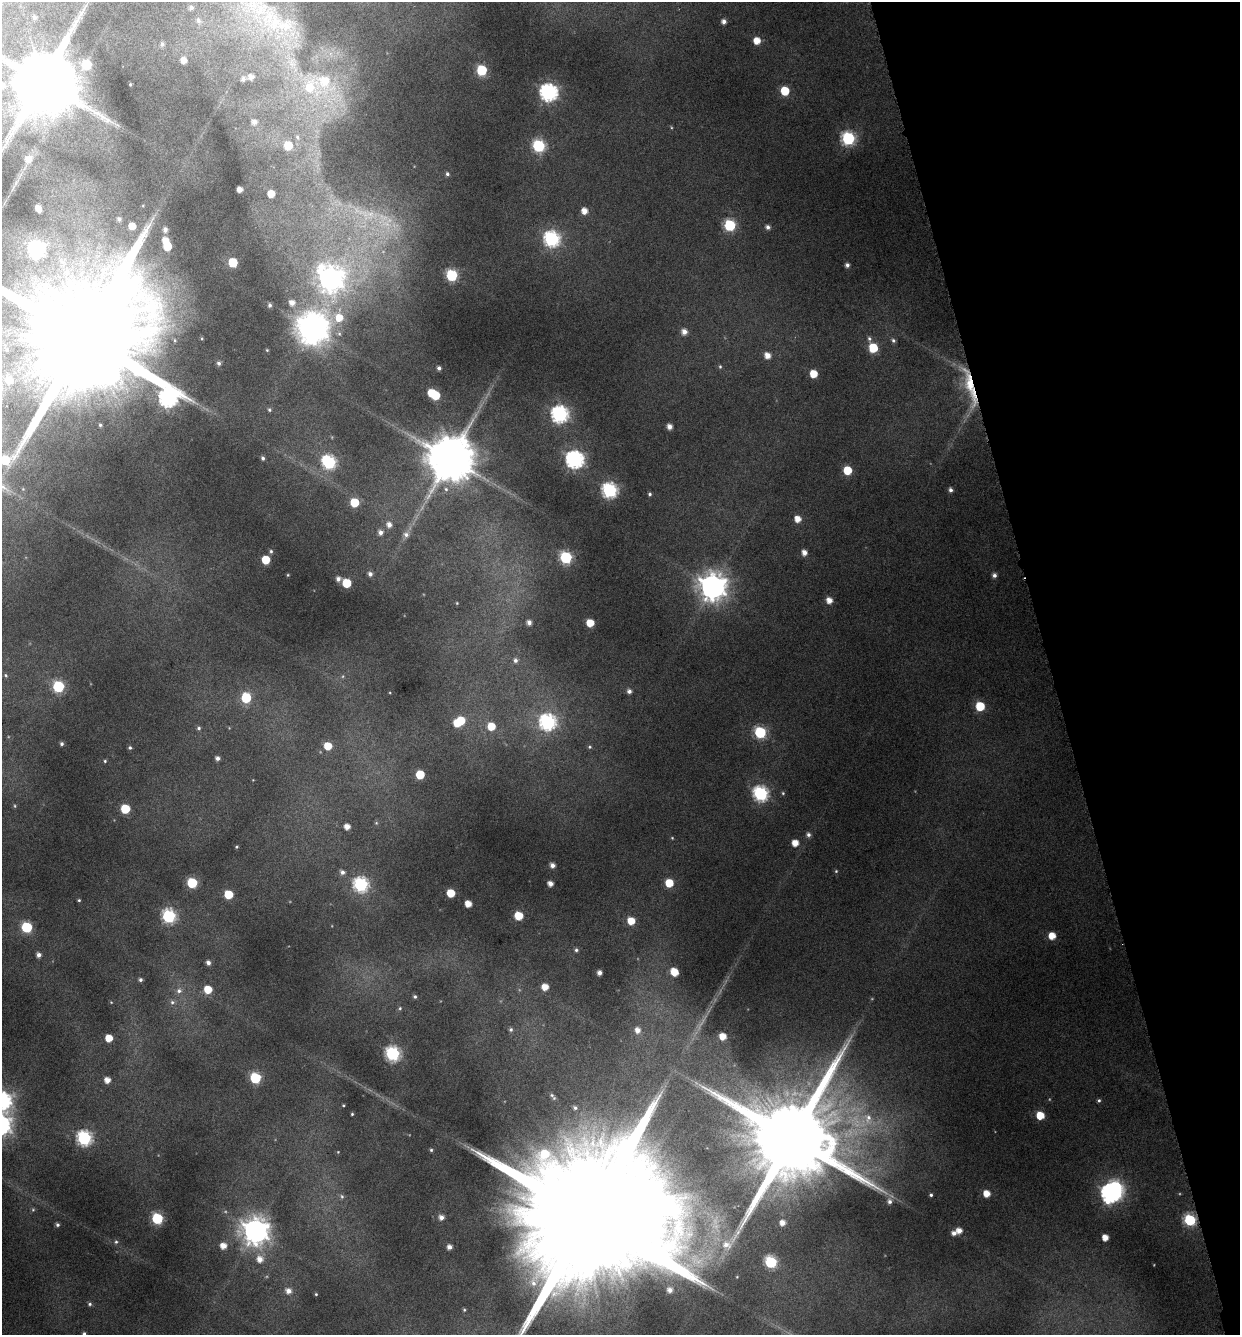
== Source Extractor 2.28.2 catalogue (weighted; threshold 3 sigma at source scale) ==
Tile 12 of 4 x 4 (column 4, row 3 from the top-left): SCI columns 3844-5081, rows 1338-2670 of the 5150 x 5376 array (HDU 1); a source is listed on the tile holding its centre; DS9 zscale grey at full resolution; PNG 1242 x 1337 px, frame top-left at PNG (2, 2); no overlay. Shown black and unused: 15% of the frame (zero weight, under 4 of 8 exposures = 2% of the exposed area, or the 3 px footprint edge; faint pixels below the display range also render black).
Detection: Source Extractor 2.28.2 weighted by HDU 2 'WHT'; one run over the whole footprint, this tile lists its part. Background 0.0967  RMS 0.01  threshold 0.0408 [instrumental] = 3 sigma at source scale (4.09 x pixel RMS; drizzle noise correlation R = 1.36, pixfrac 0.8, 0.0396/0.0396 arcsec/px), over >= 5 px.
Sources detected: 198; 1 too faint to see at this stretch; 9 inside a brighter object's white glare — not listed; the other 188 listed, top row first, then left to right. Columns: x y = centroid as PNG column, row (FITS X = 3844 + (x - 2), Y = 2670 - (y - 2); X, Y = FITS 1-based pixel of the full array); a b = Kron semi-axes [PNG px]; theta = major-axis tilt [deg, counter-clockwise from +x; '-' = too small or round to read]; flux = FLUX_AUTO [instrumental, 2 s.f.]
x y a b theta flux
262 7 23 13 5 23
191 8 6 5 - 2.5
34 18 5 5 - 1.7
198 21 7 6 - 2.9
724 21 5 5 - 3.5
284 25 36 16 6 35
757 41 5 5 - 10
162 44 5 5 - 1.6
183 60 5 4 - 5.5
86 64 6 6 - 36
482 70 6 6 - 54
251 77 5 5 - 3.9
243 79 5 5 - 2.8
42 81 17 13 70 7300
325 81 16 16 - 25
2 86 7 6 - 4.7
309 87 17 12 75 22
785 91 6 5 - 28
548 92 7 7 - 280
254 122 5 5 - 4.3
297 137 6 5 - 1.7
848 138 6 6 - 120
288 146 6 6 - 20
539 146 6 6 - 100
28 159 8 7 - 6.3
447 174 5 5 - 1.8
239 189 4 4 - 5.4
271 194 5 5 - 11
38 208 6 4 -54 6
584 211 5 5 - 7.6
370 214 13 8 -18 9.2
119 219 5 4 - 1.9
730 225 6 6 - 78
132 226 5 5 - 9.2
768 227 5 4 - 2.8
165 230 5 4 - 3.4
552 239 7 7 - 180
167 246 5 5 - 21
36 249 8 7 - 180
233 262 6 5 - 26
847 265 4 4 - 2.6
452 275 6 6 - 77
330 279 11 11 - 720
292 302 7 7 - 5.7
270 305 5 5 - 1.8
339 318 10 9 - 15
314 329 12 9 65 880
684 332 6 5 - 5.5
84 337 41 26 -80 41000
893 340 6 5 - 1.8
873 348 6 5 - 31
267 350 4 4 - 0.76
767 355 6 5 - 7
219 363 5 5 - 1.9
720 367 5 4 - 1.1
439 368 4 3 - 2.2
813 374 5 5 - 15
9 380 5 4 - 5.3
970 384 52 10 -77 35
432 393 6 5 - 20
168 398 13 11 -60 310
269 410 5 4 - 1.1
559 414 7 7 - 240
669 427 5 5 - 4.7
263 458 4 4 - 1.5
450 459 12 12 - 4200
5 460 6 6 - 23
574 460 7 7 - 290
329 462 8 6 -43 130
847 470 5 5 - 23
610 490 7 7 - 170
950 490 5 4 - 2.4
650 494 5 4 - 1.3
354 502 6 5 - 25
798 519 5 5 - 8.1
389 525 6 6 - 4.3
380 532 6 5 - 3.4
406 534 8 7 - 3.1
271 551 5 4 - 1.4
804 553 5 5 - 5.1
566 557 6 6 - 82
266 560 5 5 - 21
370 574 5 5 - 2.7
288 575 5 3 - 0.71
994 575 5 5 - 2.6
338 579 6 5 - 3
346 583 6 5 - 25
712 587 9 9 - 1000
829 600 5 5 - 7
457 603 5 3 - 0.74
529 622 5 4 - 3.8
590 623 5 5 - 15
515 660 6 6 - 2.5
6 675 5 3 - 0.89
58 686 6 6 - 65
629 691 5 5 - 2.9
246 698 7 6 - 36
980 706 6 6 - 31
461 721 6 5 - 19
548 722 8 7 - 200
491 726 6 6 - 16
199 728 5 4 - 1.5
760 732 6 6 - 72
62 744 4 4 - 1.6
328 746 6 5 - 15
590 747 5 5 - 1.1
130 748 5 4 - 1.2
217 758 5 4 - 2.6
105 761 4 3 - 0.91
420 774 6 5 - 24
760 793 7 7 - 160
783 793 5 4 - 0.95
125 809 6 6 - 26
347 827 5 4 - 6.1
808 835 6 5 - 2.3
795 843 5 5 - 9.2
236 847 4 4 - 0.89
552 865 5 5 - 3.7
836 871 4 3 - 0.77
342 872 5 5 - 2.7
192 883 6 6 - 46
550 883 5 4 - 5.1
669 883 6 5 - 18
361 884 7 7 - 150
451 893 5 5 - 19
228 894 6 5 - 22
79 900 4 4 - 0.96
468 904 5 5 - 8.3
169 916 7 6 - 120
518 916 6 6 - 18
631 921 6 6 - 13
26 927 6 6 - 53
1052 936 5 5 - 11
576 950 5 4 - 1.5
39 955 5 5 - 3.3
208 963 5 4 - 2.8
674 972 6 5 - 15
600 973 4 4 - 3.7
140 980 4 4 - 1.8
545 987 5 5 - 9.3
208 989 5 5 - 17
179 991 7 7 - 2.9
415 997 4 4 - 1.3
172 1002 6 6 - 1.8
400 1008 5 4 - 0.99
511 1029 5 5 - 1.7
638 1030 6 6 - 5.5
723 1036 6 6 - 9.8
109 1038 5 5 - 14
393 1054 7 6 - 130
255 1078 6 6 - 62
107 1080 5 5 - 6.6
2 1100 8 8 - 280
1099 1100 5 4 - 1.3
343 1105 4 2 - 0.67
352 1114 3 3 - 0.77
1040 1115 5 5 - 19
868 1118 11 8 71 6
84 1138 7 7 - 160
792 1138 25 20 -78 19000
431 1150 4 4 - 1.1
987 1193 5 5 - 9.6
1110 1193 8 7 - 300
931 1195 4 3 - 1.3
342 1196 6 5 - 1.4
889 1201 6 6 - 2.7
588 1213 68 29 -75 76000
441 1217 6 6 - 4.3
157 1218 6 6 - 63
1190 1220 6 6 - 68
782 1223 5 5 - 5.1
57 1225 4 4 - 1.8
959 1230 5 5 - 5.8
255 1231 9 9 - 870
954 1233 5 5 - 3.4
1105 1237 5 5 - 7.6
116 1242 5 4 - 1.3
726 1245 11 8 -20 6.3
223 1246 5 5 - 7.1
449 1247 5 5 - 4
260 1259 7 6 - 6.5
771 1262 6 6 - 83
533 1283 9 7 -61 5
670 1290 7 7 - 5
288 1291 6 6 - 4.9
316 1294 4 4 - 0.86
90 1304 5 4 - 1.4
84 1334 5 4 - 1.5
Overlapping masked pixels (flux is a lower limit): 1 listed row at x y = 970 384
Isophote crosses this tile's border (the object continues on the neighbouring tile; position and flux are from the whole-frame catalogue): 8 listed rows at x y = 262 7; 42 81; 2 86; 84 337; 5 460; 2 1100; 588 1213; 84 1334